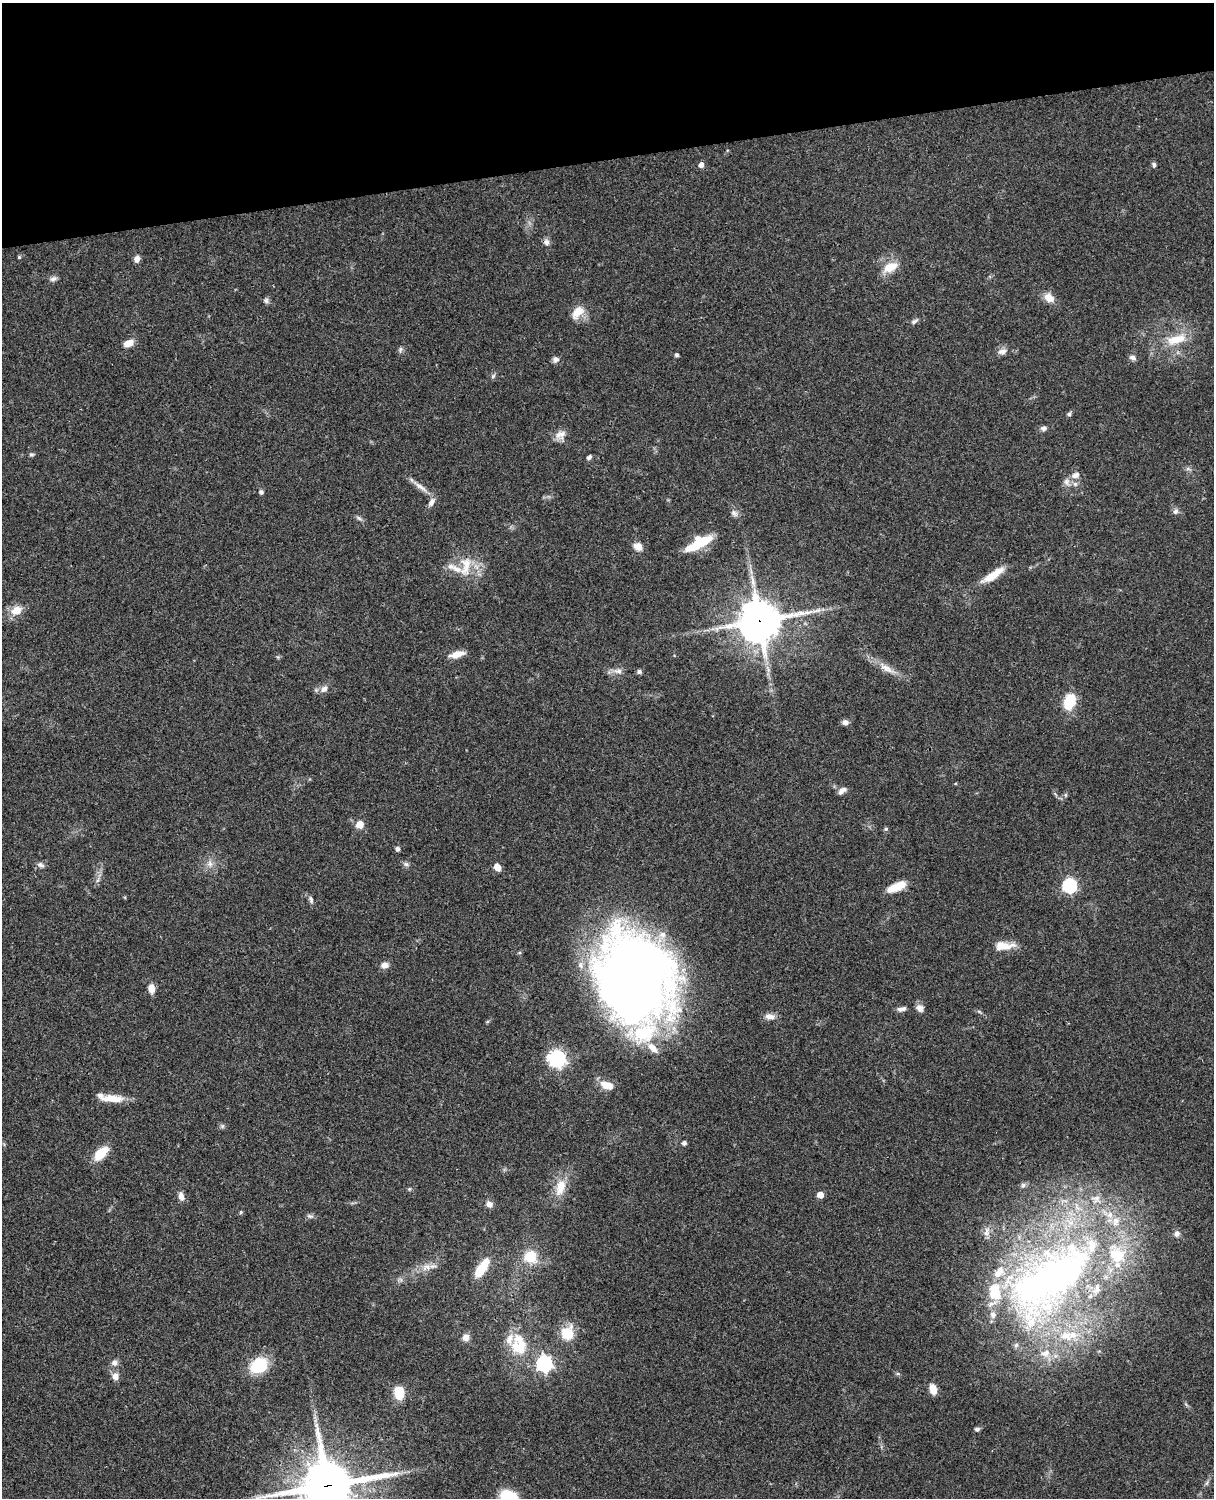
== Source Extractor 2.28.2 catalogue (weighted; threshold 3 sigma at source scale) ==
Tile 3 of 4 x 3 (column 3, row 1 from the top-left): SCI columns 2545-3756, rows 3268-4763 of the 5087 x 4926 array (HDU 1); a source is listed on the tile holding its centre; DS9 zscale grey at full resolution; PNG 1216 x 1500 px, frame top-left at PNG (2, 3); no overlay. Shown black and unused: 10% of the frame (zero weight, under 3 of 4 exposures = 6% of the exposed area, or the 3 px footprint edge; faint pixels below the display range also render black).
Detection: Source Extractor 2.28.2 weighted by HDU 2 'WHT'; one run over the whole footprint, this tile lists its part. Background 0.099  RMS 0.0063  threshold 0.0285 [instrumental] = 3 sigma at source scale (4.5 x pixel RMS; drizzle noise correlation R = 1.50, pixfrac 1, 0.05/0.05 arcsec/px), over >= 5 px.
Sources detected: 122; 1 long thin detection or spike segment (spike, bleed or trail) — not listed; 26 inside a brighter listed object's ellipse — not listed separately; the other 95 listed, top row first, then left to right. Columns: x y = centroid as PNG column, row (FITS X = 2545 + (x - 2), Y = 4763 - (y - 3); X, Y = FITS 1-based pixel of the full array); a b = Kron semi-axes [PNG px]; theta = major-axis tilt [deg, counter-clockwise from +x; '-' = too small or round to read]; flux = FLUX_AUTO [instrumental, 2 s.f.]
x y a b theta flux
701 165 5 5 - 3.5
1154 165 6 5 - 1.4
546 242 9 8 - 2.4
19 257 4 4 - 0.73
137 259 7 6 - 3.1
890 267 18 11 27 10
53 279 10 6 21 2.1
1049 298 13 9 -40 6.3
266 300 7 7 - 1.7
578 312 15 9 48 10
914 321 9 5 33 1.6
1176 339 26 11 17 15
129 343 13 7 22 5.4
400 349 8 4 71 1.3
1002 352 13 7 9 3.2
676 355 5 4 - 1
1133 358 8 6 -20 2.1
555 359 8 8 - 2.3
493 376 7 4 46 1.1
1069 414 6 5 - 1.3
1044 428 7 6 - 2.1
560 435 14 12 32 4.9
31 454 6 6 - 1.1
589 457 6 5 - 1.6
1075 475 13 9 18 3.8
420 486 29 5 -37 5.3
261 492 6 5 - 1.4
431 502 12 7 61 3.1
1176 511 9 7 62 1.9
734 513 9 7 -27 2.2
359 518 9 4 -35 1.5
698 544 34 9 28 20
638 546 12 10 -32 4.6
466 566 30 14 80 14
993 575 33 9 33 11
16 610 14 10 28 8.3
759 621 15 13 14 1700
457 654 17 7 15 6.3
886 668 24 8 -31 7.8
618 671 12 8 -10 3.6
639 672 6 5 - 1.4
324 689 11 8 45 3.3
1069 701 13 8 67 26
845 722 8 6 -2 2.6
843 789 11 7 -1 2.8
360 824 6 6 - 8.9
886 829 6 4 21 0.94
397 849 4 4 - 2.1
210 864 9 8 - 3.2
406 864 6 6 - 1.6
41 865 9 6 -34 2.1
497 867 6 4 -48 8.1
1069 886 6 6 - 110
896 887 21 8 24 12
311 900 10 5 -67 1.8
1003 946 24 10 2 9.7
384 965 10 8 2 3.3
635 977 87 70 -67 580
151 988 8 6 -85 6.2
920 1008 10 8 -55 3.5
901 1009 11 5 11 2.7
979 1012 10 2 -35 1
770 1016 14 8 -7 3.9
558 1059 7 7 - 150
607 1085 15 9 -17 7.8
113 1098 27 9 -5 10
222 1126 6 4 -72 1
684 1143 4 4 - 2.1
101 1153 18 9 44 13
1023 1185 6 6 - 1.5
560 1188 25 12 71 11
409 1189 5 4 - 0.8
820 1195 5 5 - 8.8
181 1196 10 6 -78 4
489 1204 9 7 -37 3
241 1212 5 4 - 0.71
310 1216 10 5 -15 1.6
986 1232 13 7 85 3.1
1177 1234 8 7 - 2.6
530 1257 14 13 - 15
426 1267 14 7 18 5
482 1268 24 9 56 15
1052 1277 145 64 38 360
567 1333 15 14 - 14
466 1337 8 8 - 3.9
518 1348 28 14 -41 17
114 1362 9 9 - 2.8
544 1363 7 6 - 190
258 1365 16 12 31 29
115 1376 10 8 87 3.8
933 1389 10 7 -73 6.8
399 1393 11 9 -84 17
977 1429 7 5 14 1.4
327 1486 19 17 14 2900
509 1497 14 10 -23 37
Overlapping masked pixels (flux is a lower limit): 2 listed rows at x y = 759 621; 327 1486
Isophote crosses this tile's border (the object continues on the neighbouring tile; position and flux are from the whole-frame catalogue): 2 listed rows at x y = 327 1486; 509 1497